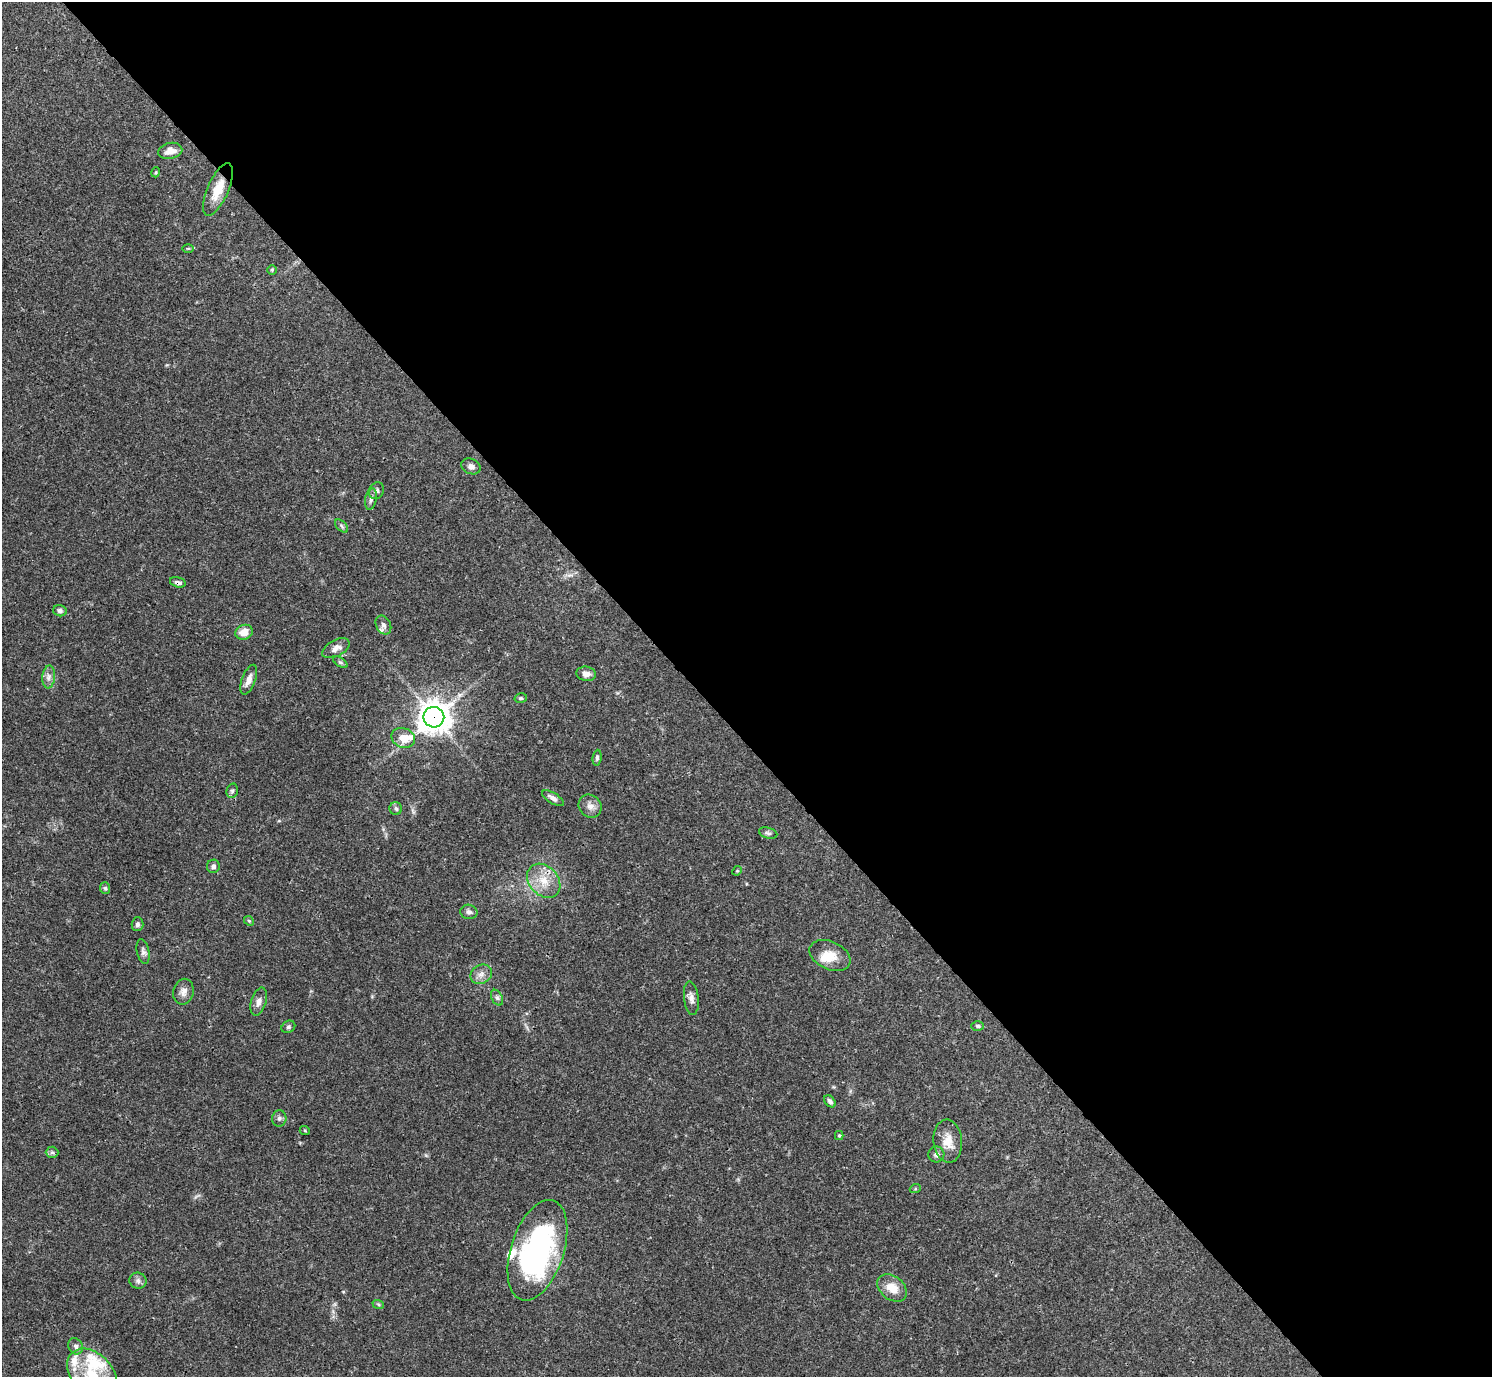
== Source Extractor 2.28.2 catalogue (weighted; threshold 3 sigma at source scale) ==
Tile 8 of 4 x 4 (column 4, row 2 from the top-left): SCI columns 4470-5959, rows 2910-4284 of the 5963 x 5960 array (HDU 1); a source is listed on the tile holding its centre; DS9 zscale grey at full resolution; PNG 1494 x 1379 px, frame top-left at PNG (2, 2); each listed source drawn as its Kron ellipse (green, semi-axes under 4 px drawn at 4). Shown black and unused: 53% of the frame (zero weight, under 3 of 4 exposures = <1% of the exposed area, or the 3 px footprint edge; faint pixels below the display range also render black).
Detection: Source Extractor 2.28.2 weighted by HDU 2 'WHT'; one run over the whole footprint, this tile lists its part. Background 0.0406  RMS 0.0027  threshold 0.012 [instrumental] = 3 sigma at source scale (4.5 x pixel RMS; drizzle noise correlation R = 1.50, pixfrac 1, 0.05/0.05 arcsec/px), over >= 5 px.
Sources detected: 63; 1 inside a brighter object's white glare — neither listed nor drawn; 5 inside a brighter listed object's ellipse — not listed separately; the other 57 listed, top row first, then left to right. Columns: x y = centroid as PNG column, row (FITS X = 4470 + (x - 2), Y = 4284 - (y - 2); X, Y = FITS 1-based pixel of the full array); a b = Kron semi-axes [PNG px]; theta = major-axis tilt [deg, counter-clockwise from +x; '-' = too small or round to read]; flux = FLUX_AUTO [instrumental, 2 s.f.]
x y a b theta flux
170 151 12 8 11 2.3
156 172 5 3 - 0.26
218 189 28 10 67 5.3
188 248 6 4 0 0.31
272 270 5 5 - 0.33
471 466 10 7 -23 1.1
376 491 9 7 57 0.91
371 499 11 5 79 1.1
342 526 8 5 -46 0.55
178 582 8 5 -15 0.95
60 611 7 5 -14 0.69
383 625 10 7 -64 1.2
244 632 9 7 20 3
336 648 15 8 28 1.8
340 662 8 4 -35 0.48
586 674 10 7 -7 1.8
49 677 11 6 85 1.2
249 680 16 6 70 1.8
521 698 6 5 - 0.45
434 717 10 10 - 400
403 738 12 9 -22 3.3
597 758 8 4 84 0.62
232 791 7 5 75 0.54
553 798 12 5 -32 1.3
590 806 12 11 - 1.9
396 808 6 6 - 0.65
768 833 9 5 -15 0.65
213 866 6 6 - 0.8
737 871 5 4 - 0.28
544 881 19 14 -48 5.3
105 888 6 5 - 0.43
469 912 8 7 - 0.86
249 921 5 4 - 0.34
137 924 7 6 - 0.7
143 952 12 6 -78 0.91
830 956 22 14 -25 4.6
481 974 11 9 31 1.7
183 992 13 10 78 1.7
497 998 8 5 -62 0.7
691 998 17 7 -83 1.5
259 1002 14 7 73 1.5
978 1026 6 5 - 0.53
288 1027 7 5 31 0.51
830 1101 7 5 -50 0.75
279 1118 8 7 - 0.76
305 1131 5 3 - 0.22
839 1136 4 4 - 0.32
948 1141 21 14 -84 4.1
52 1152 6 5 - 0.6
936 1154 8 8 - 0.93
915 1189 5 3 - 0.28
537 1250 52 26 72 58
138 1281 8 8 - 1
892 1288 16 11 -40 4.3
378 1304 6 4 -19 0.38
76 1346 8 7 - 0.92
92 1375 30 20 -48 13
Overlapping masked pixels (flux is a lower limit): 2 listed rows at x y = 178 582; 434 717
Isophote crosses this tile's border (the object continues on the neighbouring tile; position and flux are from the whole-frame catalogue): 1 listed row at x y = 92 1375